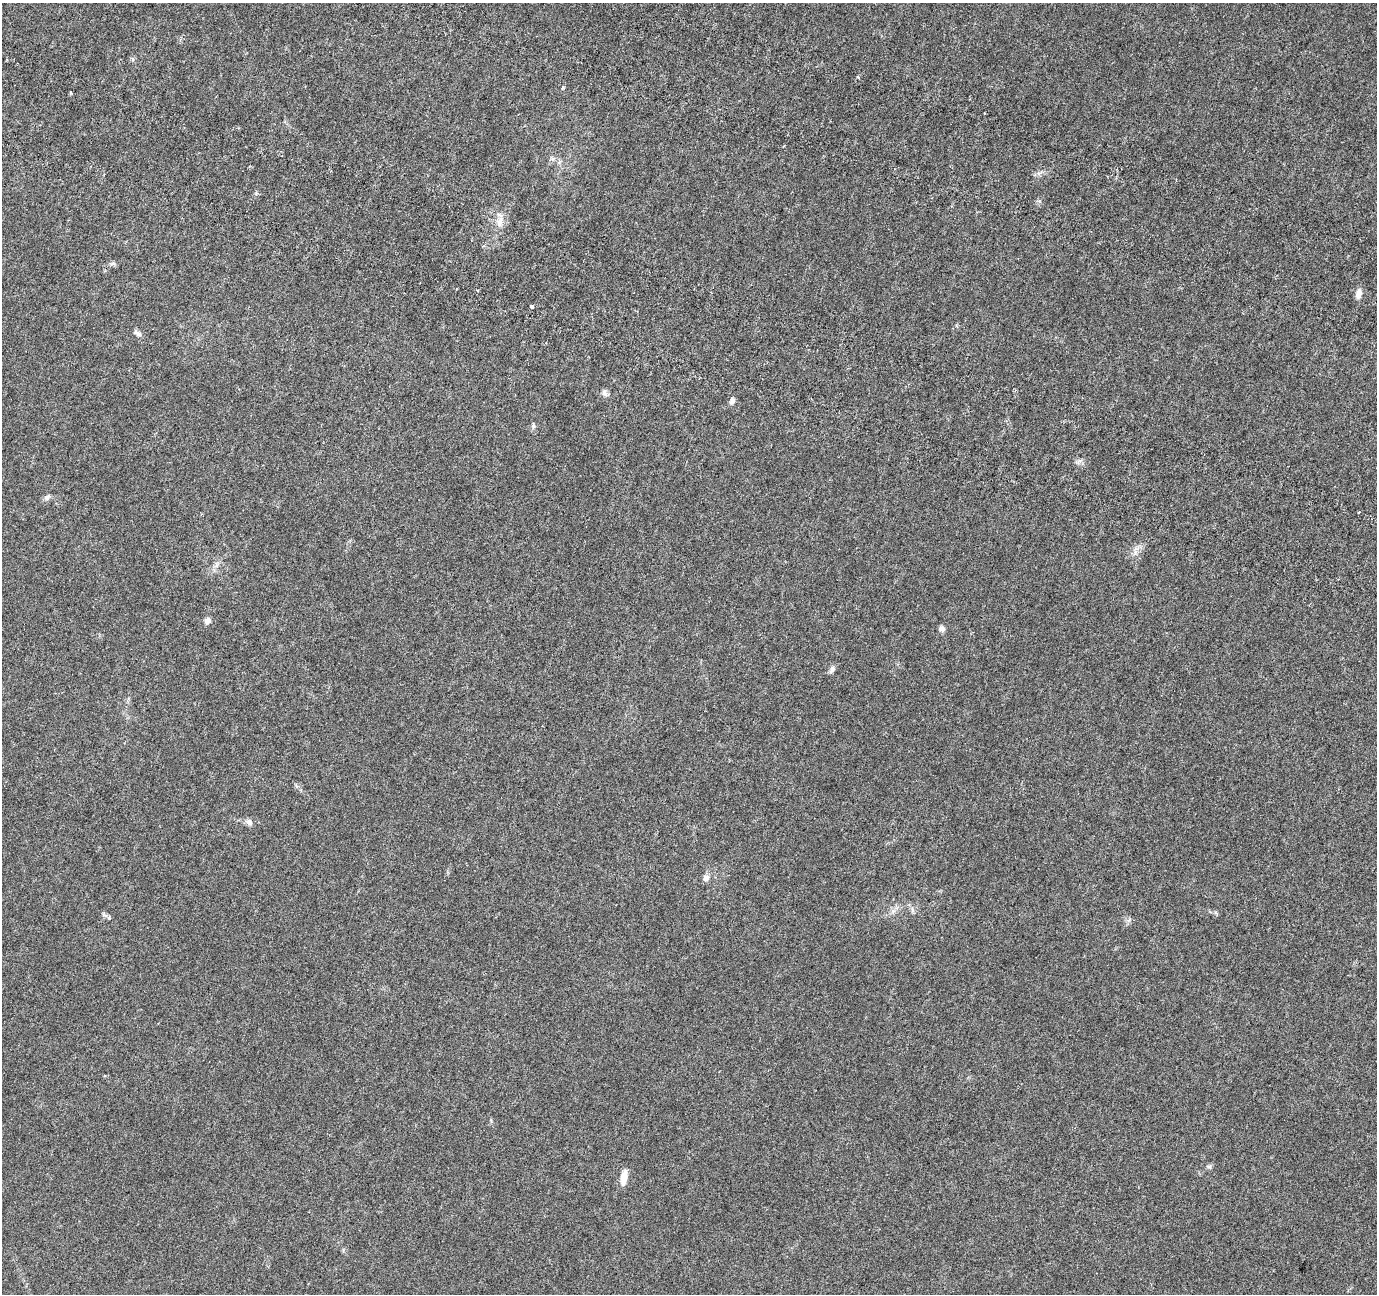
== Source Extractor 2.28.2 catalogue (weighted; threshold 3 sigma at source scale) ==
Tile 11 of 4 x 4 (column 3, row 3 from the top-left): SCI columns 2943-4317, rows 1695-2986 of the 5890 x 6036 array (HDU 1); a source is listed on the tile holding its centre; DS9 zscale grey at full resolution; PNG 1379 x 1296 px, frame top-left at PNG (2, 3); no overlay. Shown black and unused: <1% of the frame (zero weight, under 4 of 8 exposures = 9% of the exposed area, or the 3 px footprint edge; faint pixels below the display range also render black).
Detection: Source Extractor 2.28.2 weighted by HDU 2 'WHT'; one run over the whole footprint, this tile lists its part. Background 0.00902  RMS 0.0012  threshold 0.00492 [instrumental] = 3 sigma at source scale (4.09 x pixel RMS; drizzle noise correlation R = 1.36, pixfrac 0.8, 0.0396/0.0396 arcsec/px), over >= 5 px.
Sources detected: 23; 1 inside a brighter listed object's ellipse — not listed separately; the other 22 listed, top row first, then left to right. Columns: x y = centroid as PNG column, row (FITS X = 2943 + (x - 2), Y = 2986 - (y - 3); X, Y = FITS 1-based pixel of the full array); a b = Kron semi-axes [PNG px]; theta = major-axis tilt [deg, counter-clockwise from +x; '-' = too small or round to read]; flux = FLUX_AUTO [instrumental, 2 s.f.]
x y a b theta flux
563 88 5 4 - 0.12
71 93 4 2 - 0.12
500 222 10 6 79 0.58
1358 294 12 7 77 0.64
532 306 4 3 - 0.25
137 333 10 6 -33 0.32
605 393 10 7 -59 0.35
732 401 9 6 62 0.32
533 426 8 6 90 0.23
1078 461 13 5 20 0.33
47 497 9 7 25 0.31
1359 512 3 2 - 0.096
1136 548 10 4 9 0.35
216 565 7 4 72 0.26
207 621 7 6 - 0.51
942 629 8 7 - 0.31
832 669 9 7 61 0.33
249 822 10 8 -45 0.36
706 878 9 7 43 0.43
912 910 7 4 -89 0.21
104 915 10 4 -26 0.25
624 1177 17 7 81 1
Unlisted compact peaks at least as high as the median listed source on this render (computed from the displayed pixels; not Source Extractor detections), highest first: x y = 1209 1167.